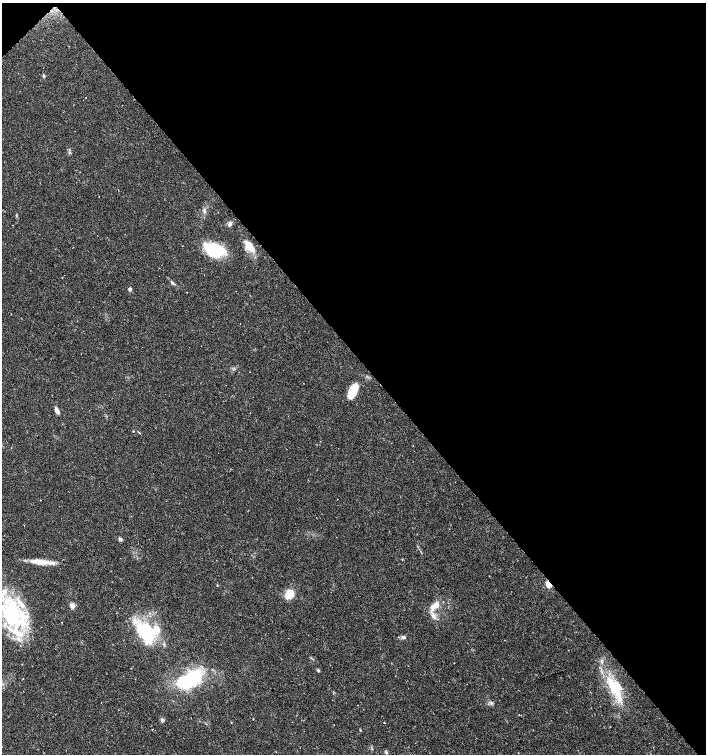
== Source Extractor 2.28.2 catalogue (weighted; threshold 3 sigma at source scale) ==
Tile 3 of 4 x 4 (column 3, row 1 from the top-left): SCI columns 3030-4437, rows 4512-6015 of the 5994 x 6024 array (HDU 1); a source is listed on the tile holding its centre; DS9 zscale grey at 2 x 2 block average (1 PNG px = mean of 2 x 2 image px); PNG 708 x 756 px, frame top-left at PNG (2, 3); no overlay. Shown black and unused: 47% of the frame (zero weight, under 3 of 6 exposures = <1% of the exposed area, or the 3 px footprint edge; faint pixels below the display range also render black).
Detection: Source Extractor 2.28.2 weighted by HDU 2 'WHT'; one run over the whole footprint, this tile lists its part. Background 0.0356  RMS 0.0031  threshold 0.0128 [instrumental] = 3 sigma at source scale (4.09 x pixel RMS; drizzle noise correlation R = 1.36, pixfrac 0.8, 0.0396/0.0396 arcsec/px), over >= 5 px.
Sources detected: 35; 5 inside a brighter listed object's ellipse — not listed separately; the other 30 listed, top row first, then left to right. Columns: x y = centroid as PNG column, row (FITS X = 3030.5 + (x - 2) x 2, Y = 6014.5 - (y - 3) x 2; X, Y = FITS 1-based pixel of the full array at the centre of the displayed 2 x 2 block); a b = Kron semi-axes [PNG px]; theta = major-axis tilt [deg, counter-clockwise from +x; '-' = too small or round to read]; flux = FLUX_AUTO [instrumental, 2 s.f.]
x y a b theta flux
44 76 4 3 - 0.77
204 211 5 4 - 1.3
229 224 5 4 - 1.9
250 246 15 7 -65 7.7
214 250 21 14 -19 27
173 283 7 3 -36 1.2
130 289 4 4 - 1.5
187 292 2 2 - 0.32
353 391 16 7 64 15
57 411 7 4 -61 3
120 539 5 4 - 1.3
40 562 22 7 -6 10
548 584 4 3 - 12
289 594 10 8 73 10
436 605 8 7 - 5.3
72 606 5 4 - 4
12 613 36 23 -73 70
434 616 9 5 -57 3.2
157 628 12 7 -49 6.9
145 632 16 10 -56 65
404 637 4 2 - 0.77
454 663 2 2 - 0.2
318 670 5 3 - 0.85
190 679 28 14 29 51
612 686 30 10 -58 22
491 703 5 3 - 1
253 719 2 2 - 0.34
162 720 5 3 - 1
372 748 3 2 - 0.46
386 752 4 4 - 0.9
Overlapping masked pixels (flux is a lower limit): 1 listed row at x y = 548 584
Diffuse or blended objects may show on this block-average render without a row.